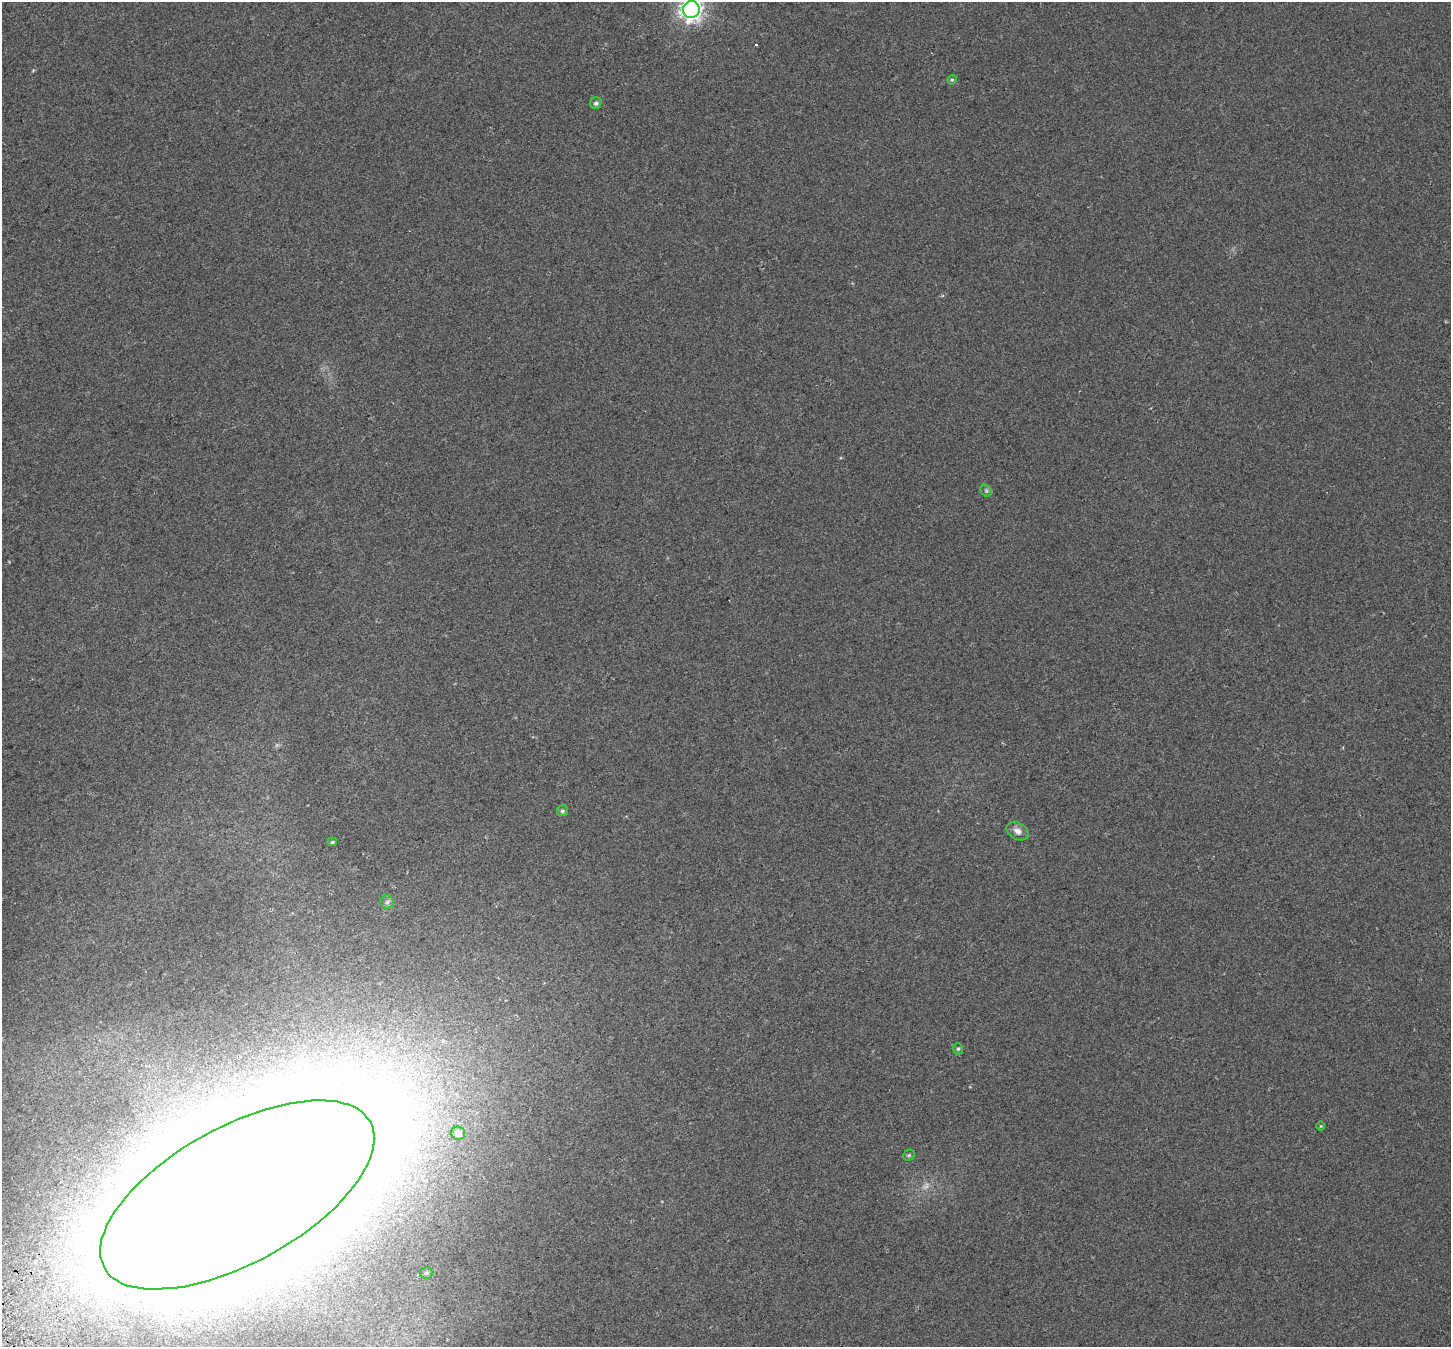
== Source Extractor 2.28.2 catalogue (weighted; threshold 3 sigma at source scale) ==
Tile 7 of 4 x 4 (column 3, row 2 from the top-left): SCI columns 2957-4405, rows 2872-4216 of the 5917 x 5803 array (HDU 1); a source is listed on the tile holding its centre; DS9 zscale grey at full resolution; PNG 1453 x 1349 px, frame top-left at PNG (2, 2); each listed source drawn as its Kron ellipse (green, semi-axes under 4 px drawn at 4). Shown black and unused: <1% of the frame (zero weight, under 2 of 3 exposures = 4% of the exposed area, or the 3 px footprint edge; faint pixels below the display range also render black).
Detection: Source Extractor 2.28.2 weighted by HDU 2 'WHT'; one run over the whole footprint, this tile lists its part. Background 0.0439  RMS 0.01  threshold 0.047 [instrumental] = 3 sigma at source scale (4.5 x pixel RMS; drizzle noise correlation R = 1.50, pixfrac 1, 0.0396/0.0396 arcsec/px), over >= 5 px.
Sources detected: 18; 1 too faint to see at this stretch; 2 inside a brighter object's white glare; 1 cosmic-ray / hot-pixel residue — neither listed nor drawn; the other 14 listed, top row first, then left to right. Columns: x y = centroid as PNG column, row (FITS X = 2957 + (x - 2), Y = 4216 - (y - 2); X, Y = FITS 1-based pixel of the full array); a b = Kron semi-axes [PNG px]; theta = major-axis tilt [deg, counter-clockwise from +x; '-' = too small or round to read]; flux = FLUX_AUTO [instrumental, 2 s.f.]
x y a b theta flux
691 9 8 8 - 630
952 80 5 4 - 1.2
596 103 6 5 - 2.5
986 491 6 5 - 1.7
562 811 5 5 - 2.2
1017 831 12 8 -31 6
332 842 5 3 - 1.4
387 902 7 6 - 2.7
958 1049 5 5 - 1.6
1321 1126 5 3 - 0.83
458 1133 7 7 - 7.7
909 1155 6 5 - 1.5
237 1195 152 68 29 20000
426 1273 6 5 - 2.5
Overlapping masked pixels (flux is a lower limit): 1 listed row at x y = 237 1195
Isophote crosses this tile's border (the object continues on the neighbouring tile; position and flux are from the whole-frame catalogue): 2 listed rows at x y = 691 9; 237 1195